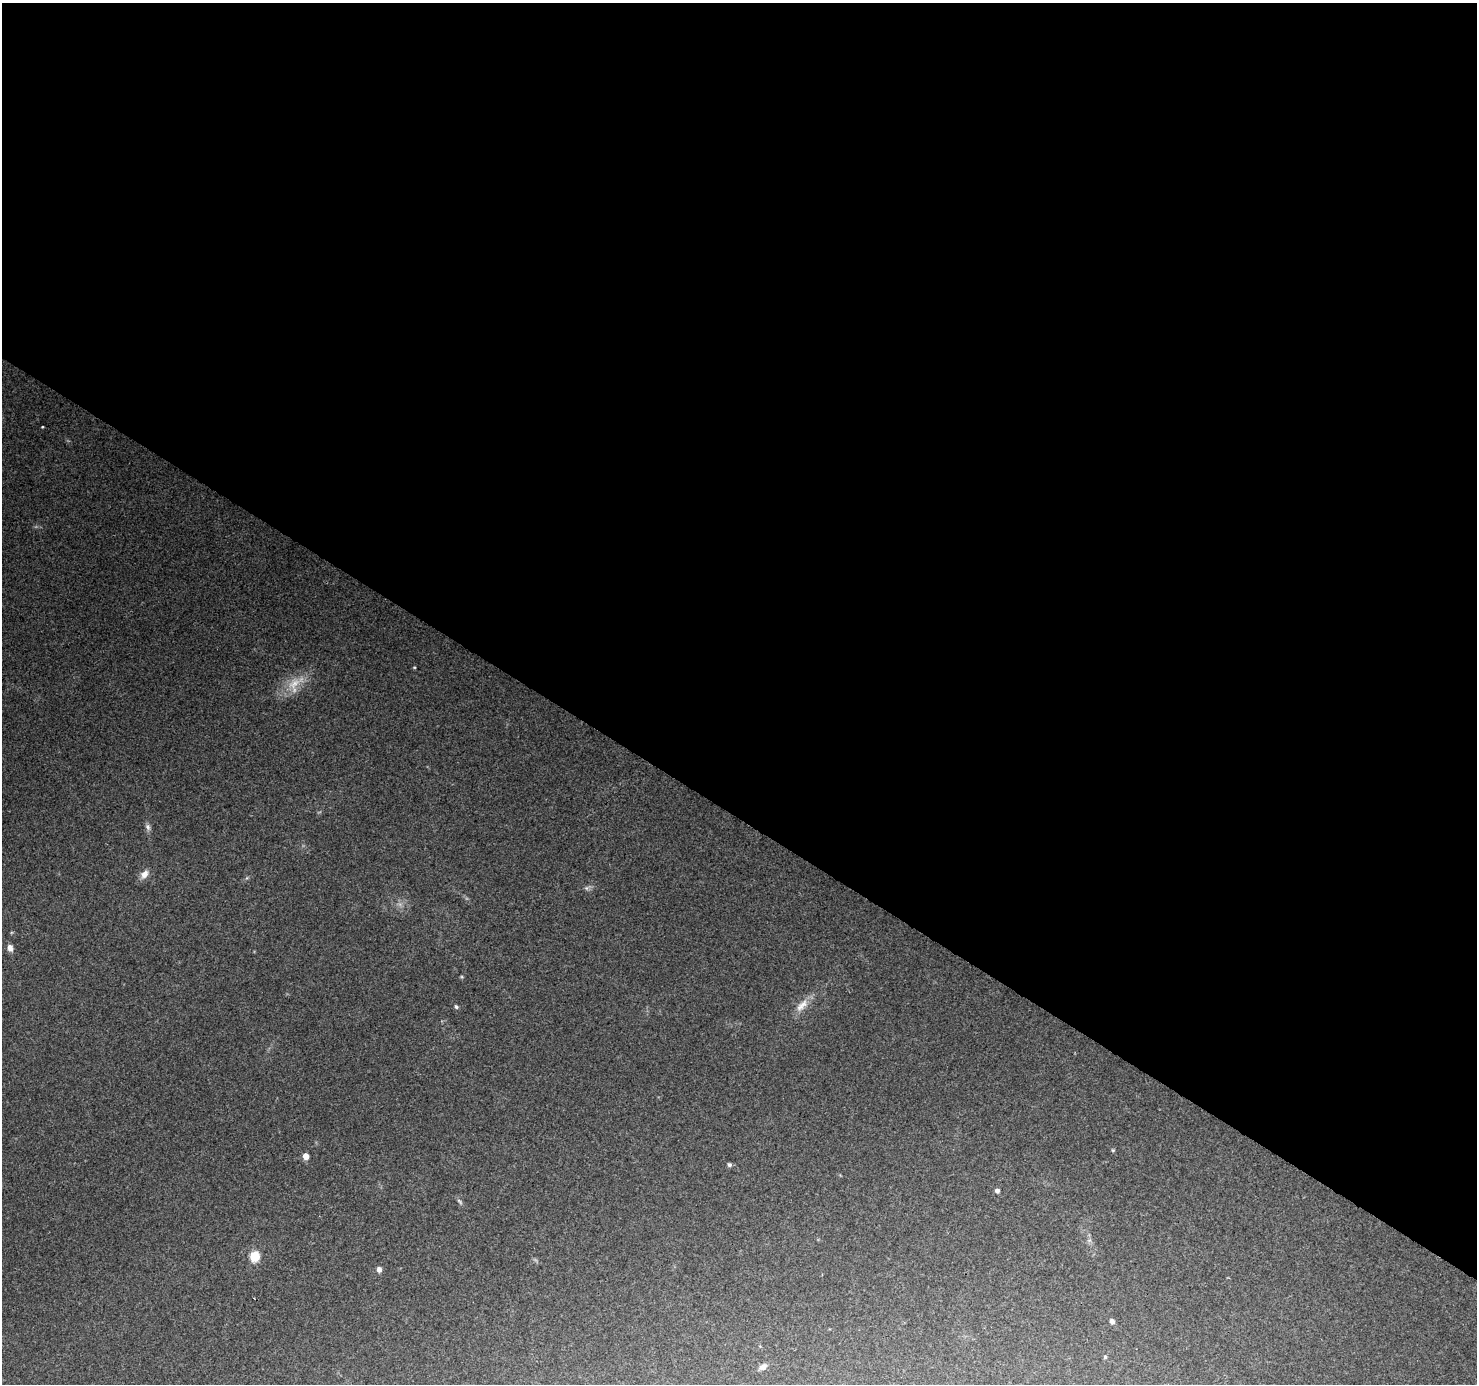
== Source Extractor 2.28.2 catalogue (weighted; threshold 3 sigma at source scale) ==
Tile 3 of 4 x 4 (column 3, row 1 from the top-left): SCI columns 2958-4432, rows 4401-5782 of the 5908 x 5970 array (HDU 1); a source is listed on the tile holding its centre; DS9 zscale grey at full resolution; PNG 1479 x 1386 px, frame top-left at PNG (2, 3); no overlay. Shown black and unused: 59% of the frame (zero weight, under 3 of 4 exposures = <1% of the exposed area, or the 3 px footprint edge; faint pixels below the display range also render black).
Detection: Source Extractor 2.28.2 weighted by HDU 2 'WHT'; one run over the whole footprint, this tile lists its part. Background 0.126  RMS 0.0058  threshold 0.0259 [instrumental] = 3 sigma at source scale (4.5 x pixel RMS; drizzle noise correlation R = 1.50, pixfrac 1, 0.0396/0.0396 arcsec/px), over >= 5 px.
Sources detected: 19; all 19 listed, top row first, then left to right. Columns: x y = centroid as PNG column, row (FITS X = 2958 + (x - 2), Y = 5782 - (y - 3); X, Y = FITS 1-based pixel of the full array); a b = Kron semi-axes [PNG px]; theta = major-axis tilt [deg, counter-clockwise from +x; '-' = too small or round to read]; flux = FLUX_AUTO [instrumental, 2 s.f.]
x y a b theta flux
42 427 3 3 - 0.48
414 667 4 3 - 0.53
294 684 23 13 43 12
148 827 9 6 -63 1.9
144 874 11 8 49 4.4
586 888 6 6 - 1.2
10 948 8 6 -73 3
802 1005 23 10 46 7
456 1007 4 4 - 1.2
1113 1150 5 4 - 0.69
306 1156 5 4 - 6.5
729 1165 5 5 - 1.3
997 1190 5 4 - 1.9
459 1201 10 4 -46 1.2
255 1256 6 5 - 39
379 1269 6 5 - 2.7
1112 1321 5 5 - 1.8
1105 1357 5 4 - 0.83
763 1367 9 7 28 2.8